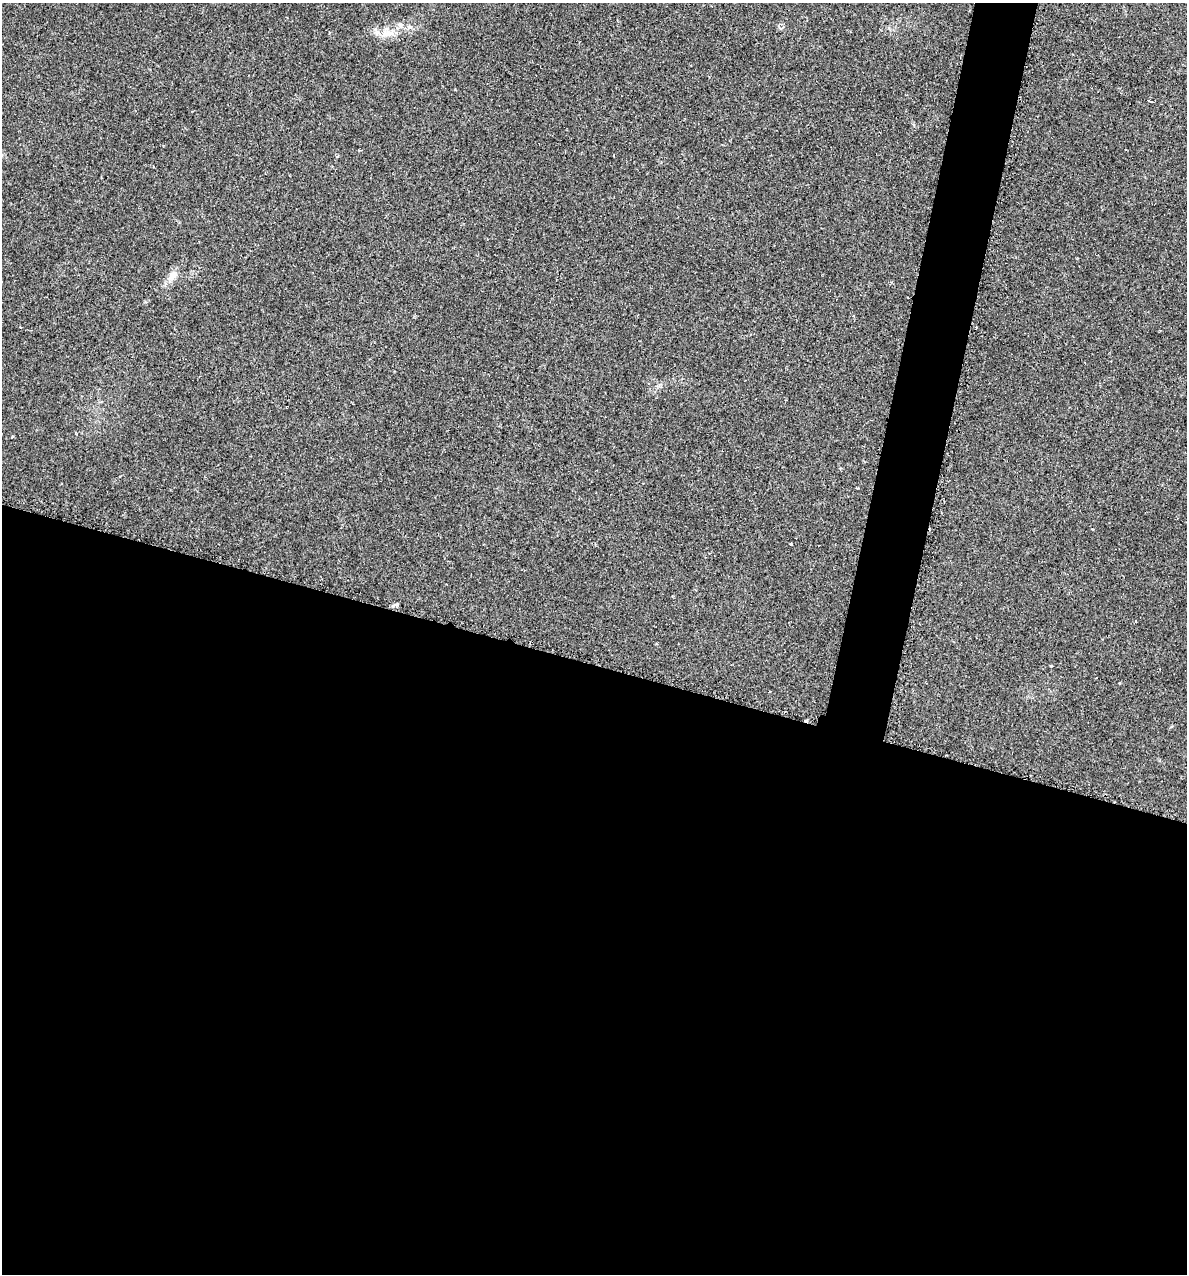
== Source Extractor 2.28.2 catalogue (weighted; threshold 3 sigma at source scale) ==
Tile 14 of 4 x 4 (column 2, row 4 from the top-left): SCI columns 1313-2497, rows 7-1278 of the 5134 x 5104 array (HDU 1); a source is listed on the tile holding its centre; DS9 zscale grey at full resolution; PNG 1189 x 1276 px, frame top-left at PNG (2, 3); no overlay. Shown black and unused: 51% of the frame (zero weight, under 2 of 3 exposures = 1% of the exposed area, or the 3 px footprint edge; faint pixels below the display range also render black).
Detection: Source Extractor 2.28.2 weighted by HDU 2 'WHT'; one run over the whole footprint, this tile lists its part. Background 0.118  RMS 0.0072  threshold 0.0324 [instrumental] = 3 sigma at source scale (4.5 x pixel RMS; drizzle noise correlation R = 1.50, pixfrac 1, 0.05/0.05 arcsec/px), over >= 5 px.
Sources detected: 9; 1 cosmic-ray / hot-pixel residue — not listed; the other 8 listed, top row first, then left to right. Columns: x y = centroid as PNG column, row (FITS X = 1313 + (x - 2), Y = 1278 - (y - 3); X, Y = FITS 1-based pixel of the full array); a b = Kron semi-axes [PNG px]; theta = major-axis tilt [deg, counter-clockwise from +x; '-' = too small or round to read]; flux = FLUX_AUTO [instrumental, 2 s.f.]
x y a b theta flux
401 25 7 4 -89 1.6
410 27 6 6 - 1.6
385 34 11 9 -10 5.7
1151 101 5 2 - 1.1
172 275 14 7 59 4.4
21 327 3 2 - 1
1051 665 3 3 - 2
1119 683 3 2 - 1.1